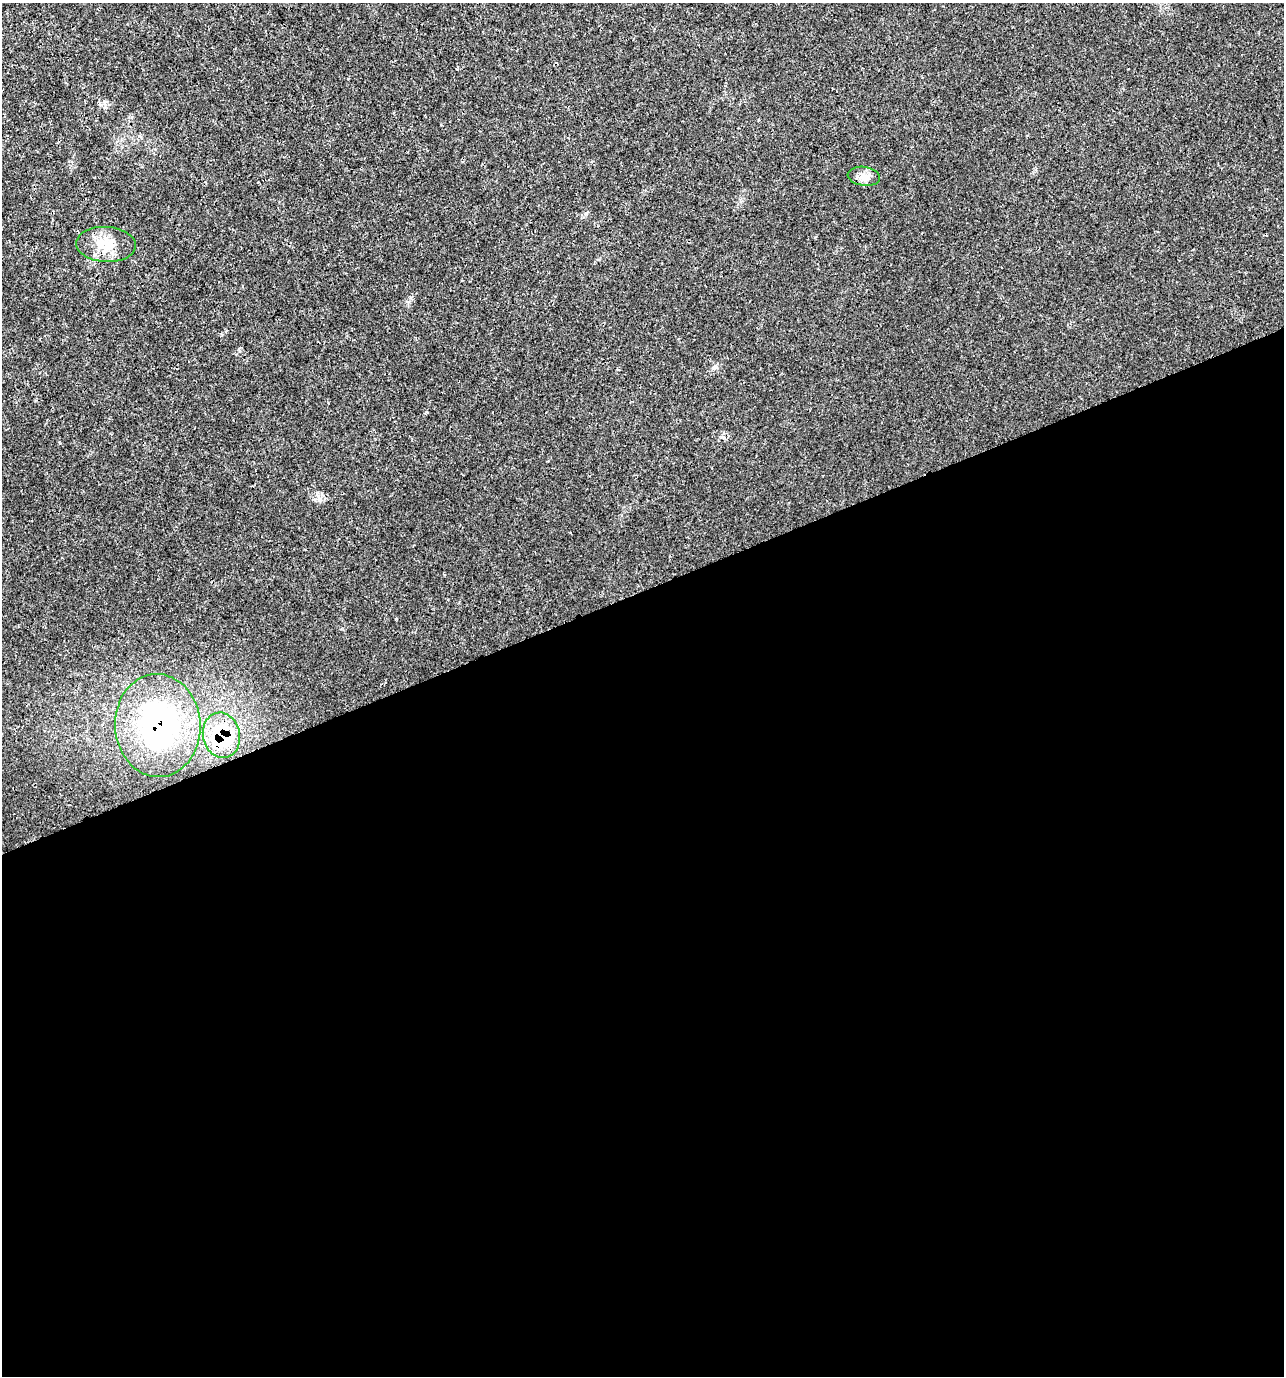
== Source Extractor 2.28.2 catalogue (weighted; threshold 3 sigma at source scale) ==
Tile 15 of 4 x 4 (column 3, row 4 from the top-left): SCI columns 2701-3982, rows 3-1376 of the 5348 x 5507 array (HDU 1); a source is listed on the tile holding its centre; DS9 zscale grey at full resolution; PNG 1286 x 1378 px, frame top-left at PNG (2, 3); each listed source drawn as its Kron ellipse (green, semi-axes under 4 px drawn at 4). Shown black and unused: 57% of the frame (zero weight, under 3 of 4 exposures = <1% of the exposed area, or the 3 px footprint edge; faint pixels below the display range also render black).
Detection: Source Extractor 2.28.2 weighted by HDU 2 'WHT'; one run over the whole footprint, this tile lists its part. Background 0.0058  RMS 0.0019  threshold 0.00852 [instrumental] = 3 sigma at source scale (4.5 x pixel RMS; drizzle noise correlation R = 1.50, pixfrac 1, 0.0396/0.0396 arcsec/px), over >= 5 px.
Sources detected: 4; all 4 listed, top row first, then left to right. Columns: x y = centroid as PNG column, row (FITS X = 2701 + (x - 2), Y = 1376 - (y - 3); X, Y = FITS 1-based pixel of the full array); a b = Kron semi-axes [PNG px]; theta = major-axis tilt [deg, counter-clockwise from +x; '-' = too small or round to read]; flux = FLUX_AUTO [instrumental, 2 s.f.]
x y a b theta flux
864 176 16 9 -8 1.5
106 244 30 17 -3 4.7
158 726 51 42 -87 33
221 735 23 18 -77 13
Overlapping masked pixels (flux is a lower limit): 2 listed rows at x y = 158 726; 221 735